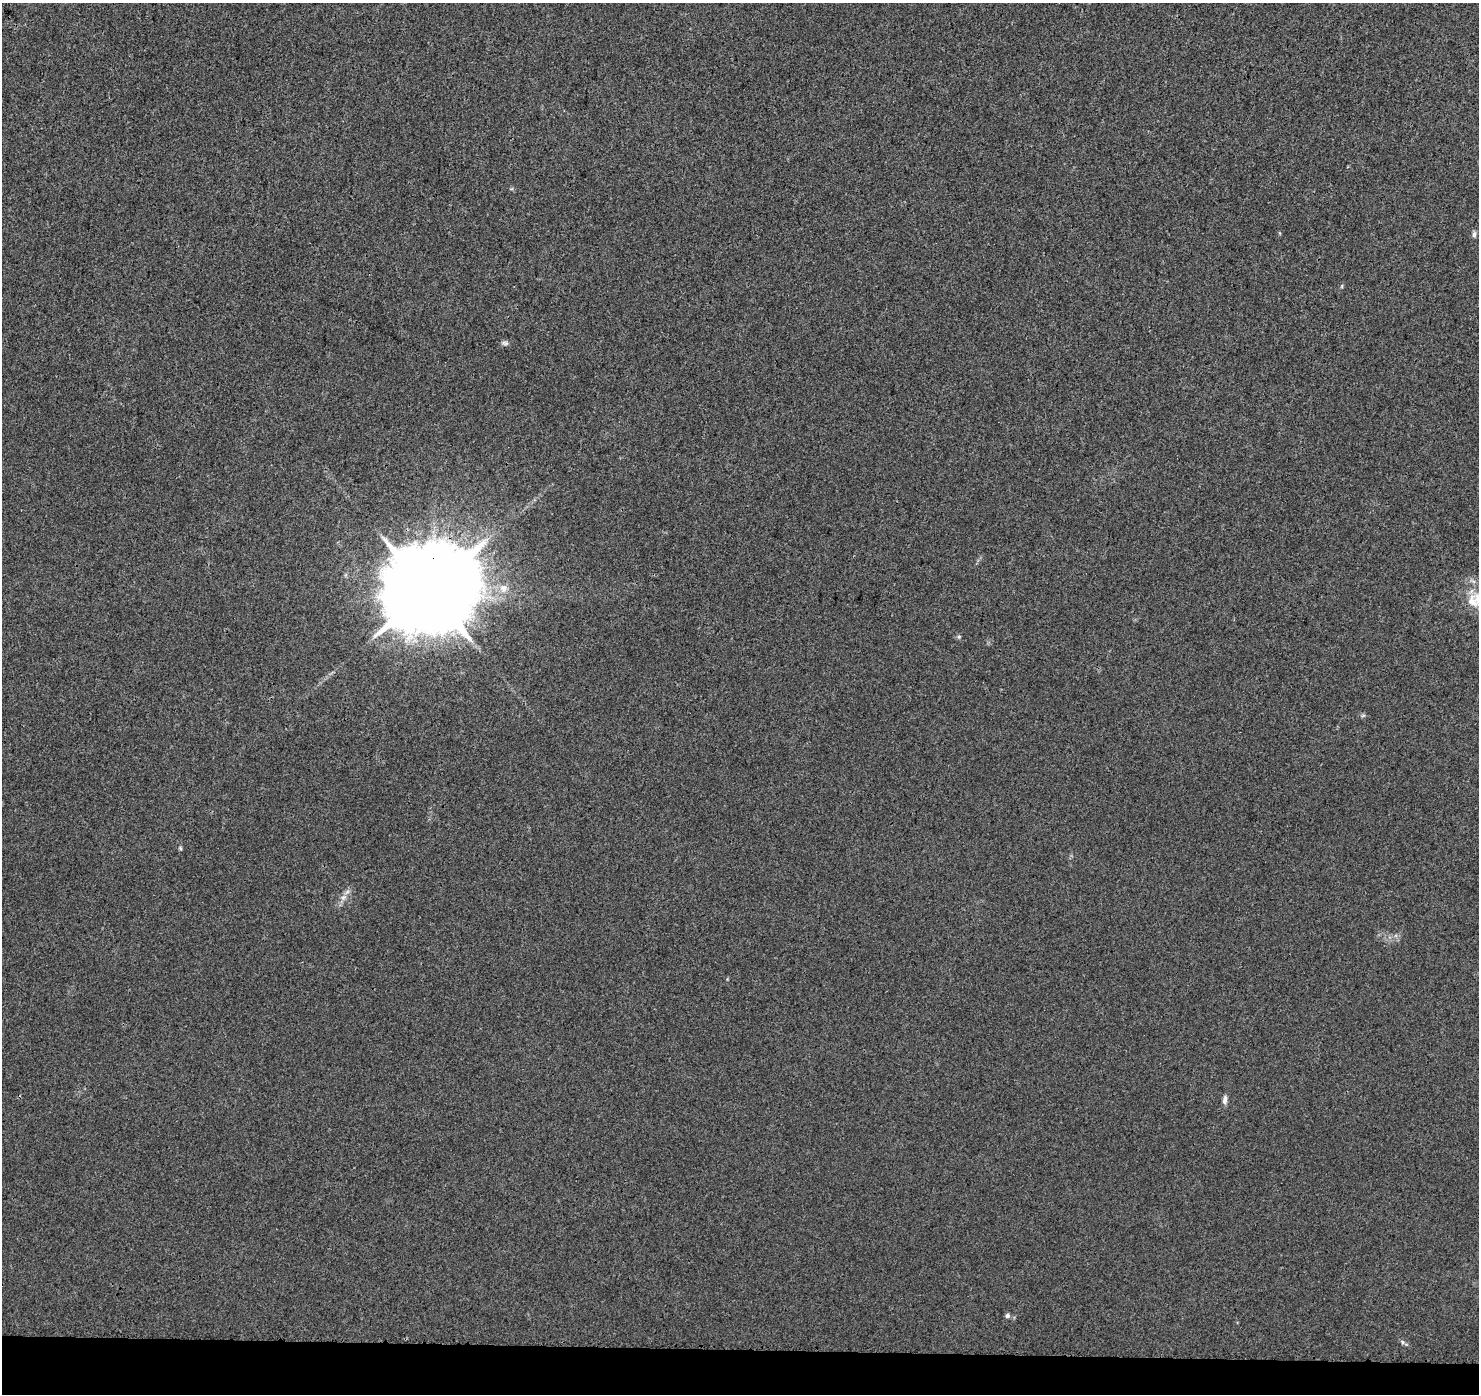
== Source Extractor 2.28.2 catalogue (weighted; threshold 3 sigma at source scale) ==
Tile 8 of 3 x 3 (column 2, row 3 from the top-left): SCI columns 1494-2970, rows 241-1632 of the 4472 x 4707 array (HDU 1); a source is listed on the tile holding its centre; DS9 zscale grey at full resolution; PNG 1481 x 1396 px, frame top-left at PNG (2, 3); no overlay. Shown black and unused: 3% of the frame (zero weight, under 3 of 4 exposures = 2% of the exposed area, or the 3 px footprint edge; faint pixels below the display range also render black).
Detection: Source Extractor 2.28.2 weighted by HDU 2 'WHT'; one run over the whole footprint, this tile lists its part. Background 0.00584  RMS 0.0034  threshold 0.0152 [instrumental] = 3 sigma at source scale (4.5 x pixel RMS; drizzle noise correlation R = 1.50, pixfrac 1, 0.0396/0.0396 arcsec/px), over >= 5 px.
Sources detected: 12; all 12 listed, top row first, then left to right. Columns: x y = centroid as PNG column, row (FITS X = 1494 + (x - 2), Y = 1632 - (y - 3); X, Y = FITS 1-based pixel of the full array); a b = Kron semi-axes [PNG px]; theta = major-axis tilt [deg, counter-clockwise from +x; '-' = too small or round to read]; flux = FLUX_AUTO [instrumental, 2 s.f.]
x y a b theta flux
1474 234 8 5 83 0.89
505 343 9 5 -10 0.84
503 588 12 11 - 3.1
428 591 25 22 57 7100
1472 601 30 19 -36 9.1
959 637 5 5 - 0.49
1363 715 6 4 2 0.53
180 848 5 4 - 0.43
343 897 8 6 53 1.4
1225 1100 11 6 84 1.4
1007 1316 5 5 - 0.95
1403 1342 6 5 - 0.61
Overlapping masked pixels (flux is a lower limit): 1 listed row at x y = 428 591
Isophote crosses this tile's border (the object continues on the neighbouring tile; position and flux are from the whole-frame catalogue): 1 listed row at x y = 1472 601